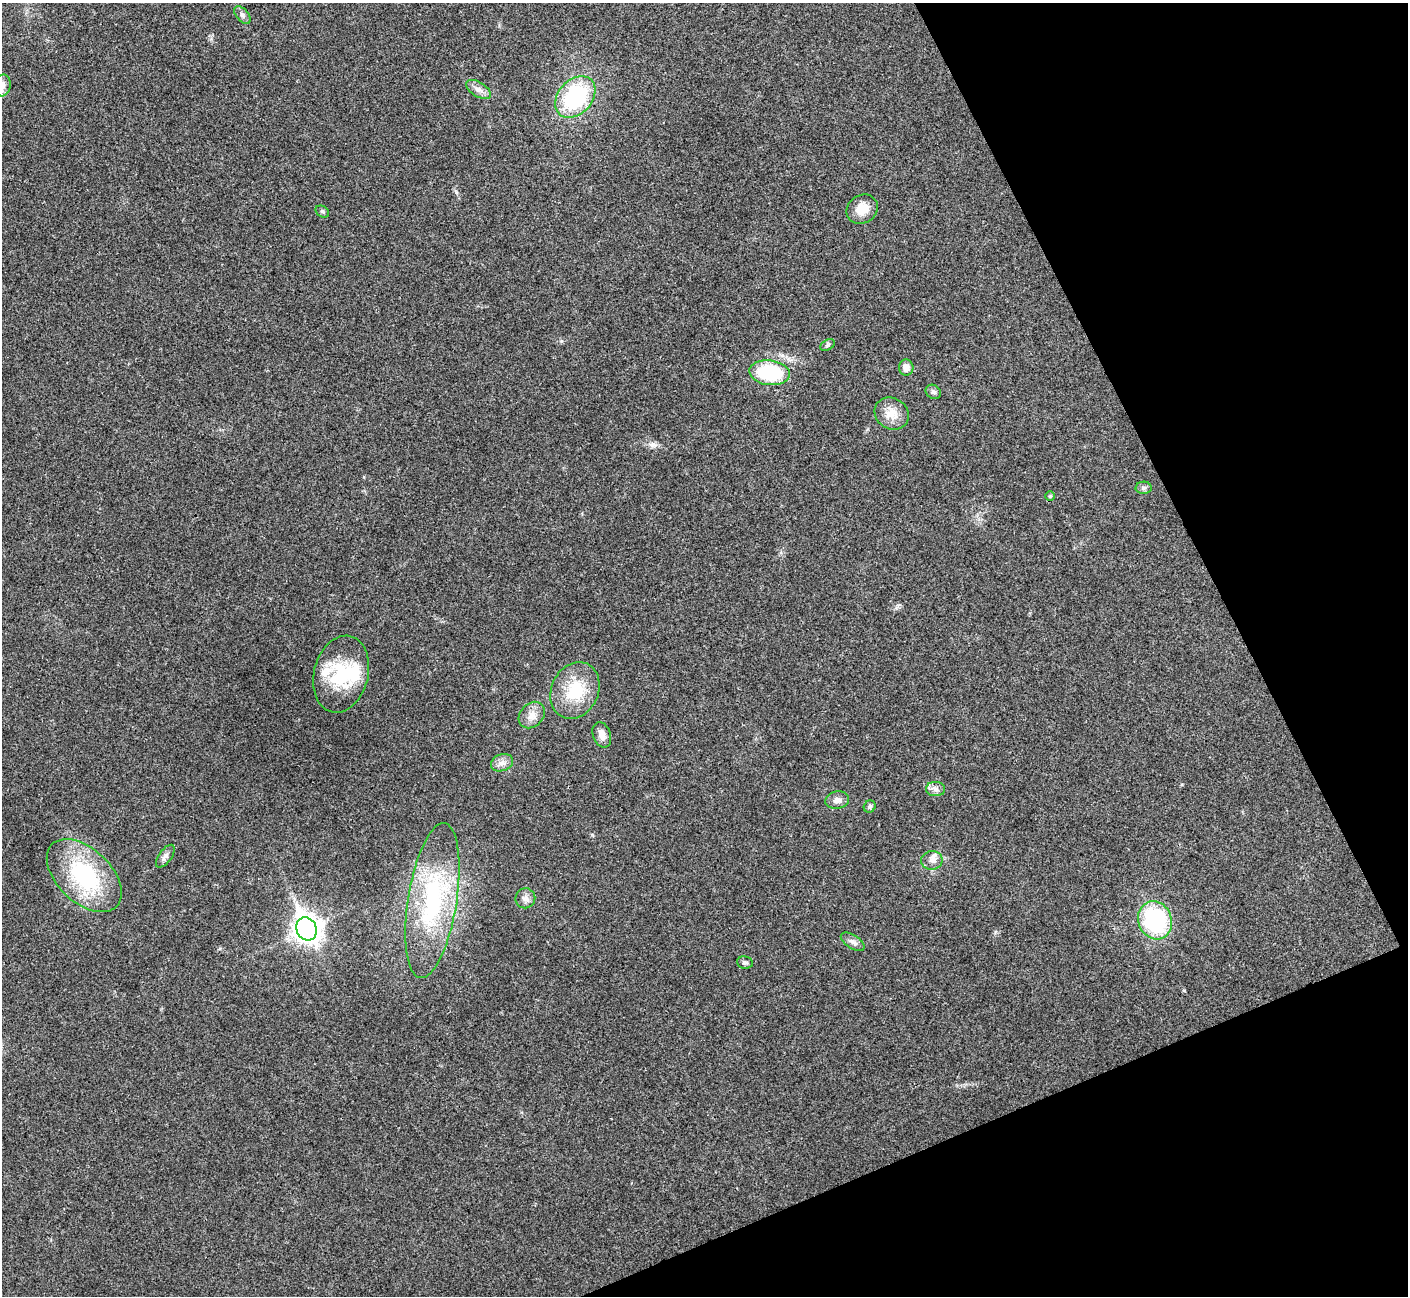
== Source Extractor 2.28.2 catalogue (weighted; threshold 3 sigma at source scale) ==
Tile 12 of 4 x 4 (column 4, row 3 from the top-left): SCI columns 4219-5624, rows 1450-2743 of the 5629 x 5618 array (HDU 1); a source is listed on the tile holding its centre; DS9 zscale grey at full resolution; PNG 1410 x 1298 px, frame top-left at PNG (2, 3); each listed source drawn as its Kron ellipse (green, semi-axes under 4 px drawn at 4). Shown black and unused: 21% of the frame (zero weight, under 3 of 4 exposures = <1% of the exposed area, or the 3 px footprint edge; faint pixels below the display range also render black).
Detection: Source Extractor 2.28.2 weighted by HDU 2 'WHT'; one run over the whole footprint, this tile lists its part. Background 0.0224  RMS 0.004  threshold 0.018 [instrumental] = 3 sigma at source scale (4.5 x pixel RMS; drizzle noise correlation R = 1.50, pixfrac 1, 0.05/0.05 arcsec/px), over >= 5 px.
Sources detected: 33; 1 inside a brighter object's white glare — neither listed nor drawn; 2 inside a brighter listed object's ellipse — not listed separately; the other 30 listed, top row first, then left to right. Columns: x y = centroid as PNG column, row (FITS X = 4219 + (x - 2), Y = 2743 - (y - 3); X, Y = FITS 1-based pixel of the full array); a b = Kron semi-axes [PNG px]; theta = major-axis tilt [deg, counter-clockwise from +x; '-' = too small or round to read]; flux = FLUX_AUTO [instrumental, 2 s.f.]
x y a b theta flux
242 15 10 6 -48 1.2
3 85 11 8 80 2.3
478 89 14 7 -32 2.4
575 97 23 17 47 38
862 209 16 14 33 6
322 212 7 5 -33 0.77
828 345 8 5 28 0.78
906 367 8 7 - 2.6
770 373 20 12 -7 27
933 392 8 6 -34 1.1
892 414 18 15 -34 5.8
1144 488 8 6 2 1.1
1050 496 5 5 - 0.54
341 674 39 27 75 22
575 690 29 23 65 17
532 715 15 11 47 3.7
602 735 13 9 -70 3.2
502 763 11 8 20 2.4
936 789 9 7 -1 1.7
837 800 12 8 9 2.2
870 807 6 5 - 0.96
165 856 13 6 53 1.8
932 860 10 9 - 2.2
84 876 45 27 -44 40
525 898 10 10 - 2.1
432 900 78 24 81 50
1155 920 19 16 -68 43
306 929 12 10 -64 380
853 942 13 6 -32 1.8
745 963 8 6 -8 0.92
Isophote crosses this tile's border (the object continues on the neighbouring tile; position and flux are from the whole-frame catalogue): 1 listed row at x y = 3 85
Unlisted compact peaks at least as high as the median listed source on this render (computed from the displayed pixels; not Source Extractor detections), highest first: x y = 456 192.